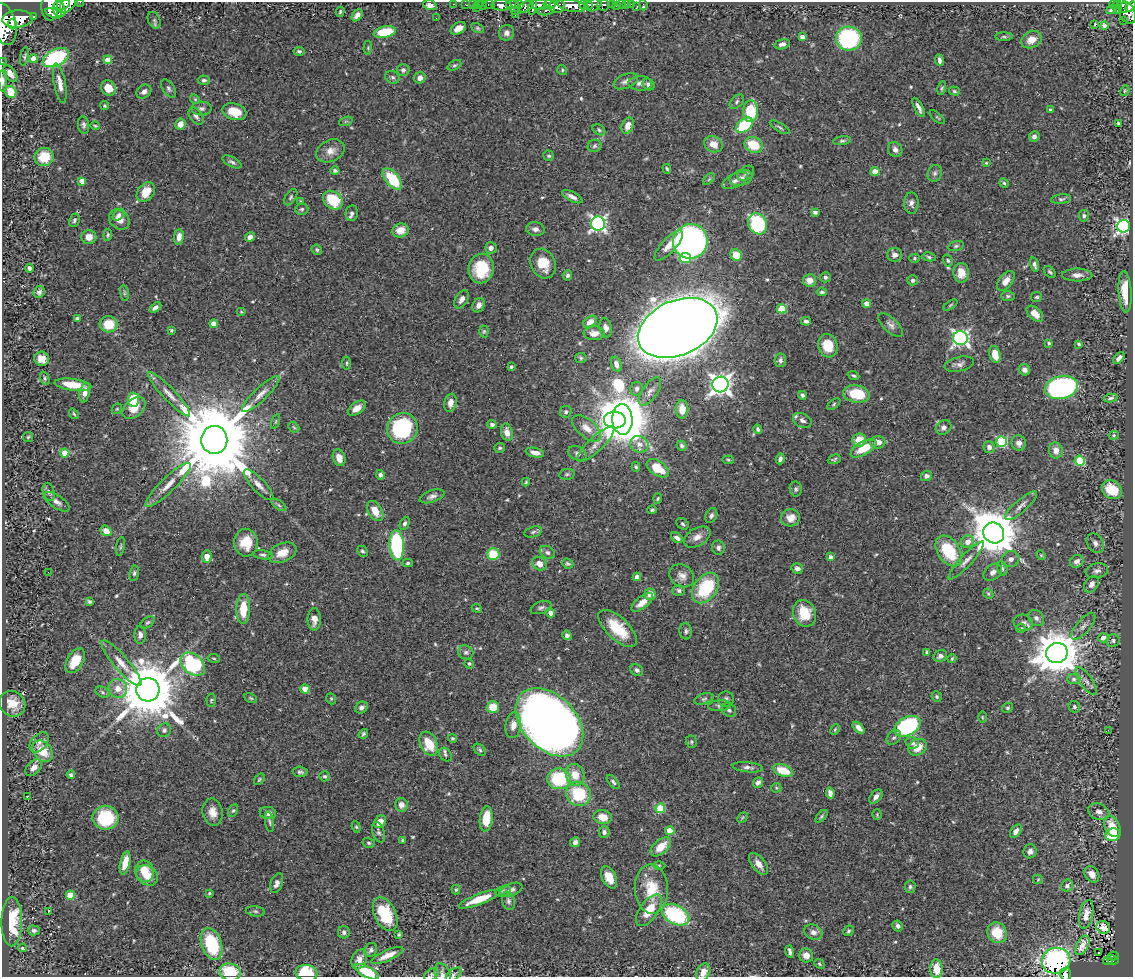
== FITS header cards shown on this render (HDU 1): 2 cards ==
NAXIS1  =                 1131
NAXIS2  =                  975

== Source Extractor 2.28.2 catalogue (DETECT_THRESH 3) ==
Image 1131 x 975 px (HDU 1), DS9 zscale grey, 1 PNG px = 1 image px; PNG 1135 x 979 px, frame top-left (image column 1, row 975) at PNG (2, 2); each listed source drawn as its Kron ellipse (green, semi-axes under 4 px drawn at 4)
Background 0.574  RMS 0.021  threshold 0.062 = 3 sigma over >= 5 px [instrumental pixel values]
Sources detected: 559; of the 559, the 500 brightest by FLUX_AUTO listed and drawn (59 fainter detections omitted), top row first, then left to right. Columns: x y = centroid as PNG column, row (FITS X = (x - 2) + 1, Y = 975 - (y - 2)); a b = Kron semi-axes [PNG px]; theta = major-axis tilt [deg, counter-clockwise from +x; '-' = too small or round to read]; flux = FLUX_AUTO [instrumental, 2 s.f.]
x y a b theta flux
80 2 2 2 - 21
68 4 10 6 50 990
454 4 3 2 - 17
465 4 3 2 - 3.6
472 4 2 2 - 10
478 4 3 2 - 12
489 4 6 3 0 35
549 4 6 3 -7 200
621 4 4 3 - 41
626 4 2 2 - 6.2
631 4 2 2 - 6.4
1113 4 4 3 - 61
1117 4 4 3 - 99
62 5 8 5 16 930
430 5 7 4 -14 8.7
483 5 5 3 - 27
501 5 10 5 -1 770
512 5 6 3 7 490
519 5 4 3 - 92
539 5 8 5 -5 430
584 5 5 3 - 320
588 5 5 3 - 210
594 5 8 6 27 460
603 5 6 5 - 170
612 5 3 3 - 93
643 5 5 3 - 9.4
557 6 8 7 - 560
571 6 15 6 -11 1600
616 6 2 2 - 5
637 6 3 2 - 4.2
1123 6 7 3 -74 150
526 7 8 5 27 300
533 7 8 3 79 310
1131 7 6 4 35 190
50 8 13 8 -89 1700
476 8 3 2 - 33
59 9 8 6 -66 850
1112 9 6 3 34 3.7
1118 9 2 2 - 4.7
515 11 4 3 - 20
546 11 8 4 8 190
340 12 5 3 - 1.9
54 13 9 4 -20 610
1128 13 11 7 -64 480
357 15 7 4 53 6.2
515 15 2 2 - 9.8
34 16 3 3 - 71
436 18 3 2 - 1.6
18 19 15 8 4 2400
154 20 9 6 -65 3.4
1123 21 2 2 - 7.2
4 24 21 11 -75 3000
12 24 5 4 - 580
1095 25 3 3 - 18
1104 25 4 4 - 5.1
458 28 8 5 32 9.2
478 28 7 4 -27 2.2
385 32 11 5 11 55
506 33 8 7 - 5.8
802 37 4 4 - 7.1
1004 37 9 4 0 2.5
849 39 13 12 - 160
1031 40 11 8 26 13
782 44 8 5 14 4.7
368 48 7 3 86 1.6
299 51 5 4 - 2.7
24 56 9 4 79 2.6
56 57 14 8 26 150
33 58 4 4 - 13
108 60 4 4 - 22
939 60 6 3 -82 4.3
2 62 2 2 - 6.9
454 65 7 4 25 2.4
403 70 6 6 - 4.4
562 70 5 4 - 1.8
10 74 9 5 -54 9.9
392 77 7 6 - 3.8
420 78 6 5 - 7.1
204 80 6 4 -3 3.2
3 81 11 4 -90 4.4
626 81 13 7 22 6.5
60 83 20 5 -79 13
640 83 12 7 -1 7
649 84 6 5 - 5.4
108 88 8 7 - 19
169 88 10 5 -57 4
942 88 7 4 77 2
954 91 5 4 - 1.9
1125 91 5 4 - 1.7
11 92 6 5 - 31
144 92 8 6 37 5.8
195 99 5 4 - 1.7
737 102 9 5 48 3.2
105 106 4 4 - 2
919 107 10 3 -63 5.5
201 108 10 7 -1 5
1050 110 3 3 - 2.1
750 111 11 7 87 60
234 112 12 8 -17 29
196 116 9 6 -53 4.8
937 117 9 3 -40 1.6
346 121 7 4 19 2.4
1119 123 4 3 - 2.8
180 124 5 5 - 15
84 125 9 5 -82 3.7
745 125 9 6 39 76
95 126 5 3 - 1.5
628 126 8 6 67 12
780 127 11 4 -31 2.9
599 130 7 5 -33 2.4
1034 136 5 5 - 5.5
842 141 9 4 8 2.8
713 144 9 8 - 15
754 145 9 7 -23 39
595 146 7 6 - 3.4
895 150 8 7 - 5.8
330 151 15 10 24 14
549 156 5 5 - 2.8
44 157 9 9 - 36
232 162 10 5 -27 3.7
986 163 3 3 - 1.6
667 169 5 3 - 1.8
335 170 4 4 - 3.1
875 172 4 4 - 19
746 173 9 6 36 3.3
935 173 8 7 - 4.4
741 178 11 7 18 7.9
392 179 12 6 -51 56
709 179 7 4 45 2.1
82 181 4 4 - 14
735 181 14 6 26 7.4
1004 183 5 4 - 2
146 192 11 8 52 21
291 197 9 5 57 2.8
572 197 11 4 -27 7.5
1061 199 10 5 6 3.2
333 200 10 8 -37 60
300 201 3 3 - 1.5
911 203 11 7 -90 6
302 209 6 5 - 3.1
815 212 4 3 - 4.4
352 213 8 6 81 4.3
119 215 7 4 44 3.8
1084 216 6 5 - 3.1
119 219 11 9 -44 13
74 220 7 5 64 3
598 224 7 7 - 390
758 224 11 9 -62 120
1123 226 6 6 - 450
535 229 9 6 -7 5.8
400 230 8 6 17 16
108 235 6 3 85 2
89 237 7 7 - 13
179 237 8 5 84 9.7
250 237 5 4 - 7.6
690 241 17 17 - 460
669 246 19 7 47 16
956 246 8 4 16 2.7
491 248 6 5 - 5.8
317 250 5 5 - 2.8
736 255 6 5 - 23
895 255 7 6 - 7
929 257 6 4 -12 2.4
685 258 6 5 - 57
915 258 5 4 - 1.9
948 261 6 4 -72 2.3
543 263 15 12 -65 28
1034 265 7 4 -75 4.1
29 268 4 3 - 3.7
481 268 15 12 79 60
1050 272 7 5 -44 2.8
961 273 10 7 -88 16
567 275 5 4 - 3.3
1077 275 15 6 0 8.5
825 277 5 5 - 3.5
809 280 6 6 - 12
913 280 5 5 - 4.2
1006 281 11 6 51 14
39 292 6 5 - 3.4
822 292 5 4 - 2.5
1125 292 21 6 -86 28
124 293 8 4 -82 2.3
1008 296 7 5 0 2.5
1037 297 6 5 - 2.4
462 299 10 6 60 6.8
867 304 4 4 - 17
479 305 7 6 - 7.5
950 305 8 3 34 1.6
155 308 7 4 31 5.5
782 309 5 4 - 54
241 312 5 4 - 1.6
1035 314 10 6 -43 16
77 318 4 3 - 2.1
806 321 5 3 - 3.9
590 322 7 5 36 11
109 324 9 8 - 32
214 324 4 4 - 17
891 325 15 7 -43 6.6
606 328 10 6 -78 6.1
678 328 42 27 23 5300
171 330 4 3 - 1.9
484 331 6 4 88 2
594 333 10 7 1 8.3
960 338 7 7 - 440
1049 343 3 3 - 2.6
1079 344 4 3 - 2.1
828 346 12 9 -77 33
995 354 9 5 -77 20
581 358 6 5 - 2.1
1119 358 7 4 44 5.8
42 359 7 7 - 14
780 360 7 6 - 4.3
346 363 6 3 87 1.9
616 364 8 5 -74 6.6
959 364 15 7 13 6.7
511 367 4 3 - 2.3
1024 370 6 5 - 6.3
854 376 6 3 -23 2.3
45 378 7 4 -70 2.2
73 385 18 6 -7 30
720 385 8 8 - 880
1061 387 17 11 11 270
637 389 7 6 - 4.5
85 392 10 5 77 9.8
650 392 16 7 55 8.5
169 394 30 6 -47 16
261 394 25 6 44 13
856 394 13 8 -10 45
803 395 4 4 - 3.3
1111 398 7 3 10 3.2
133 399 7 5 85 43
450 403 9 6 78 8.6
834 404 7 4 37 1.9
134 408 13 8 42 18
357 408 10 6 36 13
117 409 6 4 44 1.8
682 409 9 6 -89 17
566 412 6 5 - 3.5
74 414 6 3 -54 1.7
622 419 15 10 -87 7500
615 420 11 8 -3 420
802 420 10 6 -27 6.3
276 421 7 3 71 1.9
492 424 5 4 - 4.1
294 427 6 4 -44 2.1
944 427 8 7 - 5
403 428 16 15 - 140
587 428 17 9 -40 17
758 429 5 4 - 2.9
507 432 9 6 -75 11
1114 435 5 4 - 1.7
28 437 5 5 - 2
214 440 14 13 - 28000
859 440 7 6 - 24
878 442 7 6 - 11
1002 442 5 5 - 110
1019 443 7 7 - 6.4
596 444 24 7 44 13
639 444 9 8 - 11
681 446 5 4 - 3.1
989 447 6 5 - 6.5
500 448 5 5 - 2.5
863 448 14 6 29 29
1056 450 8 7 - 10
65 453 4 4 - 22
535 453 9 4 -12 11
577 453 10 7 -25 4.8
339 458 8 6 -72 10
780 459 6 4 72 4.5
834 459 7 4 21 2.3
728 460 5 4 - 1.9
1080 461 5 5 - 71
636 467 5 4 - 1.9
658 468 12 7 -34 32
567 474 8 5 9 2.7
380 475 5 4 - 3.8
926 476 6 5 - 4.9
526 482 4 4 - 1.7
168 485 30 7 44 19
258 485 20 6 -47 11
796 489 7 6 - 3.1
1112 490 11 8 -36 43
49 492 9 5 -73 3.9
432 496 13 6 19 6
658 498 5 3 - 1.7
57 502 15 6 -34 7.4
279 505 9 4 -37 3.2
1021 506 20 6 41 8.9
652 510 4 3 - 2.1
375 511 11 7 -59 18
711 515 8 5 67 3.9
791 518 9 8 - 13
405 523 7 4 62 3.8
683 524 7 5 -35 2.5
106 531 6 5 - 12
533 532 9 5 16 3.1
994 533 11 10 - 5800
697 537 14 9 29 11
677 538 6 4 -40 5.3
968 542 7 6 - 12
246 543 14 12 -88 31
1095 543 10 8 -59 5.6
397 545 15 7 -86 160
121 546 9 3 81 2.1
718 548 7 6 - 3.9
362 551 6 5 - 2.5
949 551 17 11 -56 66
547 552 8 6 -31 4.3
282 553 15 9 24 20
493 554 6 6 - 40
263 555 10 4 -8 3.2
1041 555 5 4 - 1.7
207 556 6 5 - 12
830 557 4 4 - 6.7
1011 559 9 8 - 6.9
966 560 25 5 47 9.7
1077 561 7 6 - 7.2
408 563 5 4 - 2.2
539 564 7 6 - 13
568 564 6 4 -23 2.4
797 568 6 5 - 6.3
1002 568 7 5 -74 3.1
1097 571 11 7 11 6.2
48 572 3 2 - 2.2
993 572 10 7 38 6.7
134 573 8 5 81 2.9
682 576 13 10 -37 9.9
637 577 4 4 - 7.8
1091 584 9 6 56 6.3
705 588 17 11 53 84
679 590 6 5 - 3.6
650 594 5 5 - 12
988 594 5 4 - 1.9
89 602 4 3 - 2.6
642 602 13 6 38 15
477 608 5 4 - 1.7
541 608 11 6 18 4.4
243 609 15 7 87 37
551 613 5 4 - 9.1
804 613 14 11 -68 34
1036 618 9 7 -47 5.3
314 619 11 6 90 11
147 623 8 5 35 2.7
1023 623 10 8 -11 5.8
1083 626 17 7 50 8
1021 628 5 4 - 2.7
618 629 24 11 -44 46
686 631 8 6 -87 4.2
140 635 9 5 -87 6.2
567 635 5 4 - 3.9
1103 638 5 4 - 11
1113 641 7 6 - 3.5
466 652 8 6 -26 4
927 652 4 3 - 2.1
1057 653 11 10 - 5200
940 656 7 5 29 5.1
214 658 6 3 -9 1.7
952 658 4 3 - 1.7
75 661 13 8 58 27
121 663 29 7 -49 18
193 664 14 9 -40 180
469 664 5 4 - 1.9
637 670 7 5 -33 4.1
1074 679 7 5 0 3.1
1086 681 16 6 -55 7.3
118 688 9 9 - 14
305 689 4 4 - 25
148 690 12 11 - 11000
103 692 7 5 -29 2.9
937 697 5 5 - 2.2
251 698 7 4 -26 2.1
331 699 6 4 -70 2.1
704 699 10 5 18 3.1
726 699 8 7 - 4.8
211 700 6 4 -87 2.1
12 704 13 12 - 21
720 706 11 5 5 4.1
361 707 7 5 32 4.5
493 707 6 5 - 29
1074 707 6 5 - 3.4
1007 708 5 4 - 2.3
729 710 8 6 -38 4.3
982 717 6 4 -89 1.8
549 722 40 27 -46 2000
513 725 13 8 81 12
907 726 14 9 29 210
859 728 7 4 -46 7.4
164 730 7 6 - 4
835 730 5 3 - 1.7
1108 730 3 2 - 3.7
363 734 5 4 - 2.5
452 738 4 4 - 2.2
894 738 8 6 45 3.5
39 742 11 7 48 6.9
691 742 6 5 - 2.4
912 743 7 6 - 4.8
429 744 13 8 -66 34
918 747 10 8 29 22
480 750 7 5 -45 2.4
43 751 12 9 -48 29
445 755 7 5 -56 3.3
748 767 15 5 -6 5.4
34 768 10 6 45 8.2
783 770 10 6 -20 32
300 772 7 5 -4 3.6
71 775 4 4 - 3.5
575 775 11 9 -73 22
325 776 5 5 - 2.9
259 779 6 4 50 2.1
559 779 12 10 -4 84
613 782 8 4 -50 2.9
758 782 5 4 - 5.7
776 788 5 5 - 1.9
830 793 6 4 -82 7.1
578 794 13 12 - 69
27 796 3 2 - 3.1
876 797 8 5 49 6.9
401 805 7 6 - 9.1
660 808 5 4 - 58
233 811 7 4 61 2.3
213 812 14 10 -80 14
1099 812 11 8 -21 8.3
268 813 8 6 -8 7.2
877 814 5 4 - 1.9
821 816 8 4 49 2.3
603 817 9 7 -12 17
742 817 6 4 46 1.8
106 818 13 12 - 78
486 819 12 6 83 32
269 822 10 3 -81 2.5
380 822 7 5 50 12
1112 826 11 7 -64 22
356 827 5 4 - 1.9
670 831 4 4 - 30
1016 831 7 5 54 7.8
378 832 11 6 -70 3.7
604 832 6 5 - 4.6
1113 835 7 6 - 61
402 840 3 3 - 1.6
575 842 5 4 - 6.2
369 843 6 5 - 2.5
661 847 12 7 41 22
1030 851 7 6 - 6.1
125 863 12 5 77 23
758 864 13 6 -52 12
659 865 6 4 0 1.9
144 871 11 9 -78 26
1092 874 9 6 -56 13
147 875 11 9 -40 25
609 877 12 7 -64 20
1038 879 5 4 - 1.6
277 883 10 6 70 6.2
1067 886 6 5 - 5.8
910 887 6 5 - 2.8
651 889 24 16 -86 47
456 890 5 4 - 2.3
511 890 12 6 21 7.1
503 891 8 5 14 3.1
209 893 3 3 - 1.6
70 895 4 4 - 35
479 899 22 5 21 33
508 901 9 6 -74 4.2
649 910 18 9 55 32
255 911 9 5 -7 3
48 912 3 3 - 19
385 914 18 10 -64 61
1086 914 15 6 78 12
676 915 14 9 -27 140
12 922 24 10 89 72
898 926 6 5 - 4.3
1103 927 7 6 - 1.7
34 930 6 5 - 3.3
848 931 5 5 - 2.5
344 932 6 6 - 4.6
813 932 9 7 -28 7.6
997 933 11 9 -54 32
399 934 3 3 - 1.8
211 944 16 10 -70 81
1082 945 11 5 61 10
23 948 4 4 - 3.8
371 950 7 6 - 3.7
790 951 6 3 -75 3.6
1099 953 3 2 - 3
806 955 7 7 - 9.4
387 956 17 5 24 14
1113 956 5 2 - 15
359 959 10 7 65 9.3
1113 960 5 4 - 55
1056 961 14 13 - 280
1108 961 5 3 - 22
819 964 6 4 -42 2.1
936 969 9 6 -88 20
230 972 11 8 -12 60
367 972 13 5 -27 42
703 972 9 6 62 11
306 973 11 8 -10 63
443 974 11 7 -66 5.8
1065 974 6 6 - 77
431 975 8 5 36 2.3
454 975 9 5 40 3
At the frame edge (FLAGS 8, measured only in part): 15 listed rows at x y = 80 2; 430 5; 1131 7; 50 8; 4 24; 2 62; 3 81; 230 972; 367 972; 703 972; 306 973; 443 974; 1065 974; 431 975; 454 975
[59 fainter detections neither listed nor drawn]